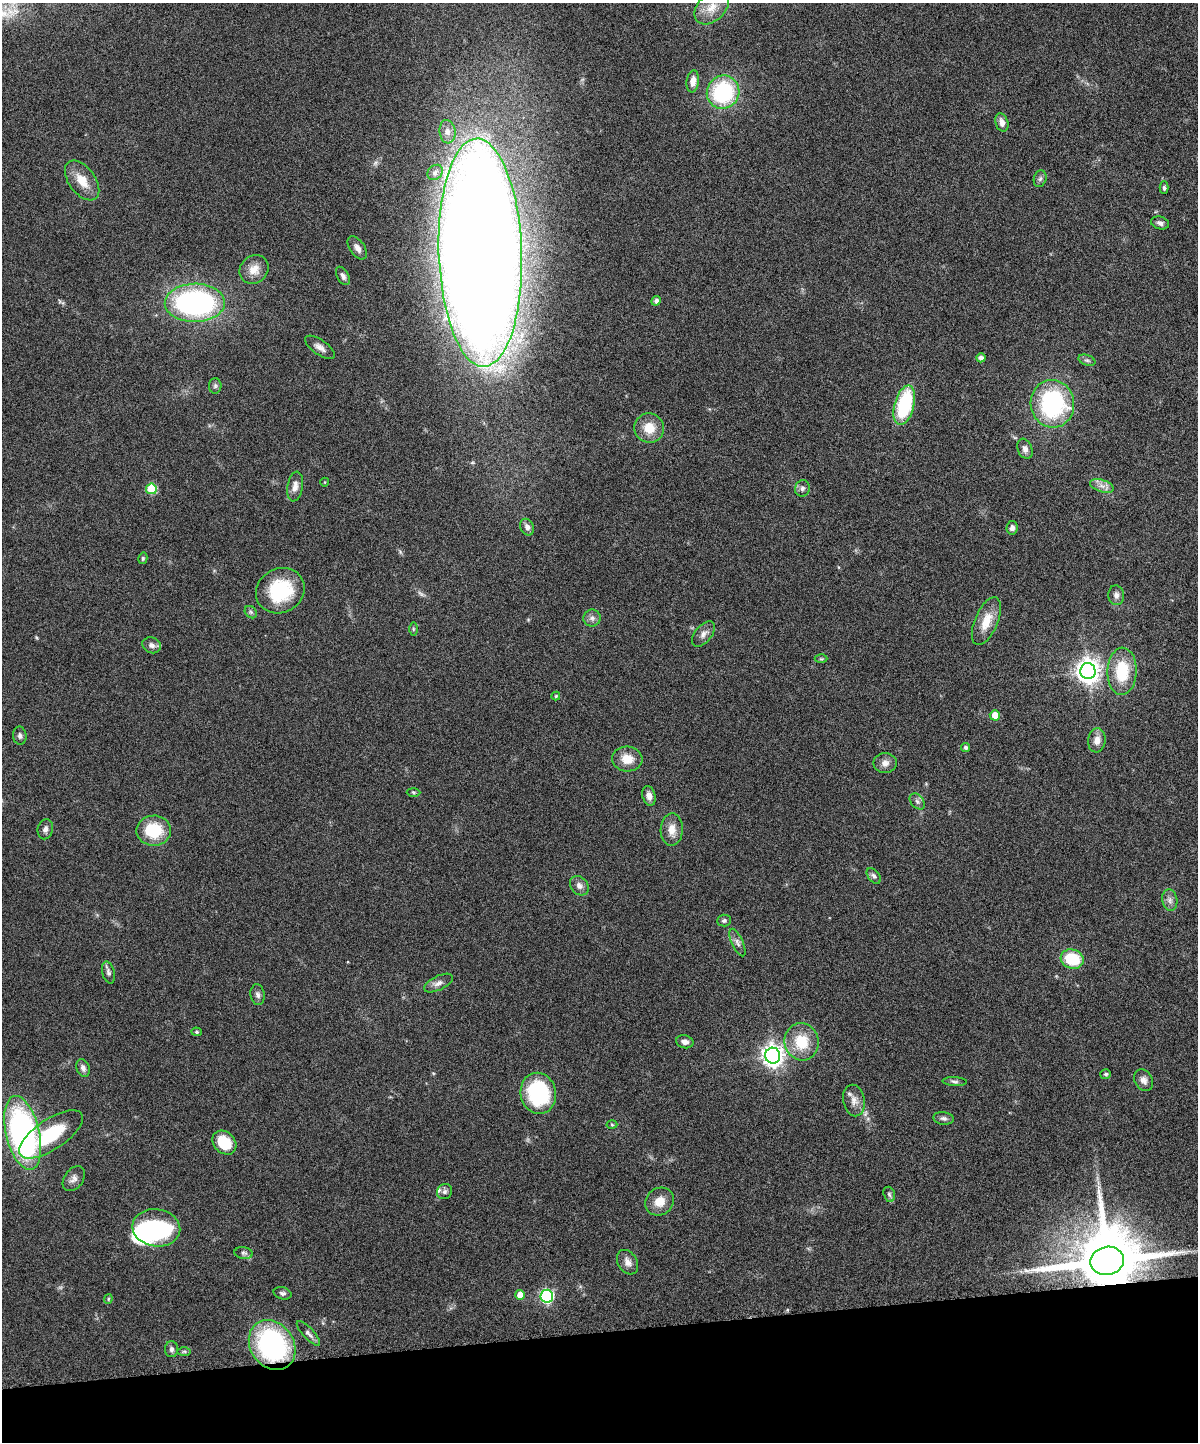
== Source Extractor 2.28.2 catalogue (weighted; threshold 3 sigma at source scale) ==
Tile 10 of 4 x 3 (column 2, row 3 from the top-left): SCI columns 1258-2453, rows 162-1601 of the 4909 x 4747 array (HDU 1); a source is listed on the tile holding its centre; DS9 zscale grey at full resolution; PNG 1200 x 1444 px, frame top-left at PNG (2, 3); each listed source drawn as its Kron ellipse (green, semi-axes under 4 px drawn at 4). Shown black and unused: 8% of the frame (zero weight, under 6 of 12 exposures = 3% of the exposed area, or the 3 px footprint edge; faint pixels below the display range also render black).
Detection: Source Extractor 2.28.2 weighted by HDU 2 'WHT'; one run over the whole footprint, this tile lists its part. Background 0.0912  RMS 0.0045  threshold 0.0184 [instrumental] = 3 sigma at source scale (4.09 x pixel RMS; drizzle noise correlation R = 1.36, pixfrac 0.8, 0.05/0.05 arcsec/px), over >= 5 px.
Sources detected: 100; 1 too faint to see at this stretch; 1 inside a brighter object's white glare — neither listed nor drawn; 2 inside a brighter listed object's ellipse — not listed separately; the other 96 listed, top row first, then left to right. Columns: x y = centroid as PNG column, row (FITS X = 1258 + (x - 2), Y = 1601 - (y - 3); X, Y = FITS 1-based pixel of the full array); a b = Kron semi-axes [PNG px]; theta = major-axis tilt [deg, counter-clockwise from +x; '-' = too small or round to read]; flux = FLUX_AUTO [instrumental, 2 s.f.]
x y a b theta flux
712 7 20 13 43 6.9
693 81 11 6 83 2.9
723 92 17 16 - 37
1002 122 9 6 -72 2.7
447 132 12 8 -84 2.3
435 172 8 7 - 1.5
1040 179 8 6 73 1.1
82 180 23 13 -53 7.2
1164 188 6 4 -89 0.74
1160 223 9 6 -18 1.4
357 248 13 7 -55 2.2
480 253 114 41 -88 1900
254 269 15 13 41 4.9
343 276 10 6 -61 1.5
656 301 5 4 - 1.4
195 303 30 19 1 92
320 347 17 7 -35 2.5
981 358 5 4 - 1.7
1087 360 9 5 -20 0.9
215 386 8 6 89 1
1052 404 24 21 -82 51
904 405 20 10 75 31
649 428 15 14 - 7.4
1025 449 10 7 -70 1.9
325 482 4 3 - 0.33
1102 486 12 6 -18 2.2
295 487 15 7 79 2.7
802 488 8 7 - 1.4
151 489 5 5 - 19
527 527 9 6 -66 1.7
1012 528 7 5 83 1.5
143 558 6 4 78 0.62
280 591 25 22 30 25
1116 595 10 8 -85 1.8
251 612 7 5 -46 0.84
592 618 8 8 - 1.7
986 621 25 11 67 7.9
413 629 7 4 -90 0.63
703 634 15 8 51 2.3
152 645 9 8 - 1.8
821 659 6 4 -1 0.56
1088 671 8 7 - 360
1122 671 23 14 88 17
556 696 4 4 - 0.49
995 715 5 5 - 6
20 736 9 6 -86 1.3
1097 740 12 8 84 3.2
966 747 4 4 - 0.75
627 759 15 12 -5 6.2
885 763 12 10 0 2.6
413 792 7 3 -1 0.52
649 796 10 6 -74 2.4
917 801 9 6 -50 1.3
45 829 10 7 76 1.6
672 829 16 11 88 4.5
154 831 17 15 2 16
874 876 9 5 -50 1.1
579 886 10 8 -49 2.1
1170 900 11 7 -80 1.9
724 920 7 6 - 0.85
737 943 15 5 -66 1.8
1072 959 12 9 -17 17
108 972 11 6 -76 1.4
438 983 16 7 26 2.3
258 995 10 7 -81 1.4
196 1032 5 4 - 0.58
685 1042 9 6 -13 1.9
802 1042 19 17 -76 13
773 1056 8 7 - 260
83 1068 9 6 -69 1.6
1106 1074 5 5 - 0.72
1144 1080 11 8 -59 2.2
955 1081 12 4 -3 1
538 1093 21 17 -78 37
854 1101 16 10 -80 3.5
944 1118 10 6 -7 1.2
612 1125 5 3 - 0.44
23 1133 38 16 -77 120
51 1134 37 15 33 24
224 1143 13 10 -44 12
74 1179 14 9 54 2.3
445 1192 8 7 - 1.4
889 1194 8 5 -73 0.99
660 1201 15 13 37 5.4
156 1228 24 18 -8 53
244 1253 9 5 -8 1
1107 1261 17 14 11 4600
628 1262 13 9 -59 2.7
283 1293 9 6 -15 1.2
520 1295 5 5 - 4.9
547 1296 6 6 - 66
108 1299 5 4 - 0.46
308 1333 16 5 -47 1.8
272 1345 26 21 -54 70
171 1349 8 6 89 1.3
184 1351 7 4 0 0.72
Overlapping masked pixels (flux is a lower limit): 2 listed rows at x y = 1107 1261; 272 1345